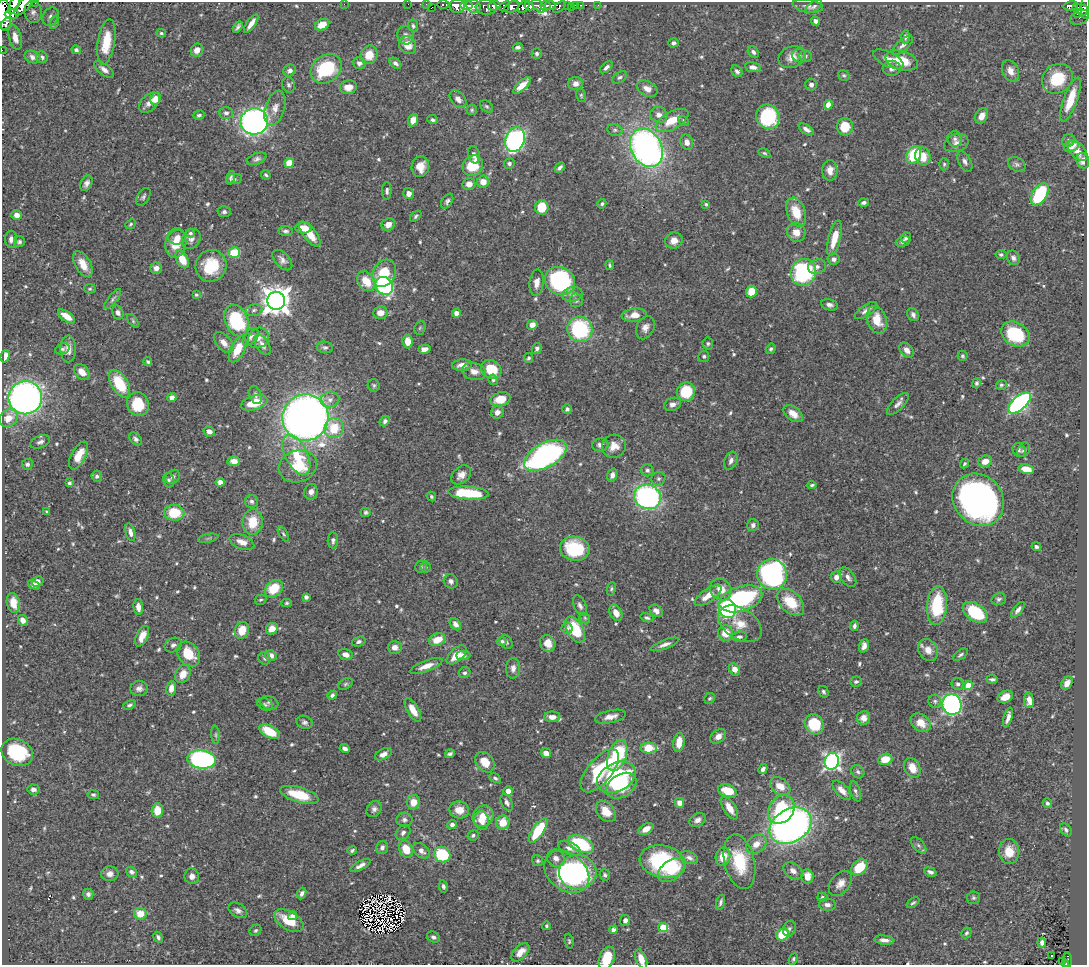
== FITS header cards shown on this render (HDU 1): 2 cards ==
NAXIS1  =                 1085
NAXIS2  =                  963

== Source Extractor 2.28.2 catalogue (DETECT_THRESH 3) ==
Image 1085 x 963 px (HDU 1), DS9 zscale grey, 1 PNG px = 1 image px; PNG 1089 x 967 px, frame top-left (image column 1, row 963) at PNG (2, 2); each listed source drawn as its Kron ellipse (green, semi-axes under 4 px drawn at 4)
Background 0.493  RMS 0.012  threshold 0.0363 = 3 sigma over >= 5 px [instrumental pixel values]
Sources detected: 663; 2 with non-positive FLUX_AUTO (blend fragments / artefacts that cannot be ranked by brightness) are neither listed nor drawn; of the other 661, the 500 brightest by FLUX_AUTO listed and drawn (161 fainter detections omitted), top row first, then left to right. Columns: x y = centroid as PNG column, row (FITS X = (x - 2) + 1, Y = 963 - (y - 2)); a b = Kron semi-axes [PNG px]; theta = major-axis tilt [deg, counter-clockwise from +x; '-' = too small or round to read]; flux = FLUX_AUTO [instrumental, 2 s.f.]
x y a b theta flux
35 3 3 2 - 11
344 4 2 2 - 82
408 4 2 2 - 5
427 4 3 2 - 5.3
443 4 6 3 0 27
14 5 10 4 63 140
466 5 6 4 2 160
550 5 5 3 - 130
567 5 3 3 - 30
576 5 3 3 - 15
581 5 3 2 - 4.5
598 5 2 2 - 2.9
23 6 12 5 46 550
457 6 8 7 - 460
473 6 7 6 - 130
494 6 6 4 15 170
505 6 6 4 42 140
529 6 4 4 - 190
539 6 8 5 -48 190
545 6 5 4 - 220
808 6 15 6 -8 3.6
814 6 9 5 33 2.2
1070 6 7 4 11 72
432 7 3 2 - 3.5
486 7 10 7 -3 250
512 7 8 5 32 190
524 7 7 4 48 300
559 7 8 3 40 30
571 7 2 2 - 3.1
1076 7 3 2 - 2.4
1086 7 12 4 87 83
1083 11 6 4 61 110
33 12 11 8 -79 3.8
12 14 7 4 2 160
1077 14 2 2 - 14
4 15 16 7 -86 600
51 17 9 7 63 3.8
1079 17 10 7 31 51
816 21 4 4 - 3.7
55 22 7 4 71 1.5
6 23 6 3 57 61
251 23 11 4 55 6
322 25 7 5 27 11
413 26 6 5 - 1.8
238 27 6 3 59 1.9
161 33 4 3 - 1.5
406 35 9 8 - 3.8
15 37 13 6 -75 6.5
905 37 6 4 85 2.4
106 42 23 8 81 24
673 43 5 4 - 2.6
408 45 9 8 - 11
903 45 12 5 42 3.7
518 47 5 4 - 2.4
2 50 2 2 - 2.1
76 50 5 4 - 2.1
197 50 7 6 - 5.6
753 52 6 5 - 2.4
537 53 5 5 - 1.8
369 55 9 8 - 13
799 55 7 7 - 2.3
805 56 6 6 - 1.9
32 57 8 6 -27 3
42 57 6 5 - 2.1
792 57 14 10 24 8.2
888 59 16 7 -26 6.8
902 61 17 9 -16 22
359 63 6 6 - 3.8
395 63 7 4 -39 2.7
606 67 7 4 42 2.6
753 67 8 5 -9 4.6
892 68 9 7 8 4.1
104 69 12 5 -36 4.4
326 69 17 13 37 53
290 70 6 5 - 2.9
737 71 6 5 - 2.3
1010 71 11 8 -65 6.6
844 75 6 5 - 1.4
620 77 8 5 34 1.9
1057 79 16 14 38 29
576 84 7 6 - 4.9
288 85 8 6 -72 2.2
522 85 11 5 43 9.1
811 85 6 6 - 3.1
348 87 8 6 10 7.4
647 89 11 7 -28 6.1
581 95 7 5 -76 1.3
155 99 6 5 - 12
458 99 10 6 -47 4.6
1070 99 23 7 70 19
149 103 12 7 42 6.4
828 105 5 4 - 7.3
487 106 7 5 -39 1.6
275 108 18 9 73 8.1
472 110 5 5 - 1.3
226 113 7 6 - 2.8
199 115 6 4 17 1.8
659 115 9 7 -25 5.1
981 116 8 6 61 8
768 117 13 11 -55 63
413 120 6 5 - 6.2
433 120 5 4 - 1.7
672 120 18 8 29 18
254 121 13 13 - 320
683 121 6 4 -45 1.3
845 127 8 8 - 20
806 129 8 4 -33 3.7
615 130 7 6 - 2.1
955 139 7 7 - 3
515 140 12 9 69 200
1068 140 7 6 - 3
687 142 8 6 -67 4.9
956 143 12 8 18 4.8
1071 146 8 5 20 8.2
646 148 20 15 -62 320
1077 151 12 7 -47 7.2
764 153 6 4 -26 1.3
474 155 9 6 -76 3.5
914 155 9 7 67 41
923 156 9 7 -73 14
257 159 10 5 21 2.7
1083 161 8 6 -73 5.1
965 162 11 6 -62 3.4
289 163 5 4 - 13
509 164 5 5 - 2.3
944 164 6 5 - 1.4
1017 164 9 7 -32 2.6
473 166 11 9 42 24
420 167 10 8 79 11
560 167 6 3 45 2.3
830 170 10 7 90 6.9
266 175 5 4 - 1.4
231 178 7 4 76 1.6
234 179 8 5 8 1.6
483 182 6 6 - 10
86 183 8 5 62 3.2
469 184 6 6 - 6.3
387 191 9 5 87 2.2
409 194 6 5 - 4.8
1040 194 12 7 57 61
143 197 10 6 58 2.1
447 201 8 5 57 2
864 202 5 4 - 2.4
602 204 5 4 - 1.4
706 204 4 4 - 1.3
542 207 7 6 - 21
224 212 6 5 - 1.9
796 212 15 9 -71 20
17 215 5 5 - 6.3
416 216 7 4 44 1.5
131 224 5 4 - 1.3
388 224 7 6 - 6.2
303 228 8 5 -2 12
286 231 7 5 -7 2.1
796 232 10 9 - 8.8
190 233 4 4 - 1.5
310 234 15 6 -52 15
177 237 9 7 8 5.3
906 237 5 5 - 3
834 238 18 6 75 16
11 239 8 6 88 3.4
191 239 11 8 54 4
674 240 9 8 - 8.5
903 241 7 5 23 2.6
19 242 6 5 - 1.8
176 243 15 10 82 15
234 253 6 5 - 31
1001 254 5 4 - 1.7
1013 258 7 6 - 3
182 259 9 6 -64 14
834 259 6 5 - 3
282 260 12 7 -47 4.5
83 264 14 7 -60 10
610 265 5 3 - 1.3
211 266 16 15 - 32
817 267 9 7 19 3.6
156 268 6 5 - 4.6
803 272 13 12 - 99
384 273 14 11 60 26
366 281 11 8 -53 16
560 281 15 13 -30 110
537 283 13 7 83 6.2
384 286 9 8 - 160
90 289 6 4 3 1.3
751 291 6 5 - 17
572 294 10 7 11 3.9
196 295 4 4 - 1.3
113 299 12 4 51 2.3
576 300 7 7 - 2.4
276 301 9 9 - 1100
829 305 8 5 -14 3.4
254 310 8 5 12 2.3
866 311 13 5 34 4
118 313 7 5 -65 3.3
380 313 7 6 - 8.1
456 313 4 4 - 6
634 315 13 6 7 8.4
913 315 7 5 -58 2.8
67 316 10 5 -35 8.6
236 320 16 11 -68 68
877 320 14 9 -72 16
133 321 8 4 -55 1.3
532 325 5 5 - 6.3
420 328 7 5 68 1.3
645 328 12 8 64 5
580 329 13 12 - 78
1015 334 15 11 -30 46
251 337 10 6 49 3.1
258 338 11 9 39 6.3
408 341 7 5 -84 10
224 343 12 7 -49 6.8
708 343 6 5 - 1.5
263 345 11 6 -58 5.5
325 347 8 5 -10 2
537 348 6 5 - 2.5
62 349 7 5 19 1.8
68 349 13 8 90 6.8
238 349 14 7 63 19
424 349 6 4 16 4.8
771 349 5 4 - 1.7
907 350 8 6 -48 4.9
5 356 6 4 73 6
704 356 5 5 - 1.5
962 356 5 5 - 1.5
529 358 5 4 - 1.5
148 362 4 3 - 1.5
462 365 10 5 4 6.3
491 369 10 8 -34 24
474 371 12 8 -14 5.9
82 372 9 6 -47 8.9
493 380 5 4 - 1.5
976 383 5 4 - 1.9
119 384 15 8 -58 34
374 385 6 6 - 1.5
1001 385 5 5 - 1.5
686 392 9 9 - 35
256 395 9 6 -71 2.8
172 397 4 4 - 4.2
25 398 16 16 - 410
330 399 9 7 14 4
501 399 10 7 15 14
254 403 13 7 16 22
1019 403 14 7 41 200
138 404 12 11 - 28
672 404 9 6 20 4
898 404 14 6 45 4
567 409 5 4 - 2.1
497 412 7 6 - 5
793 414 11 6 -39 9.1
305 417 23 23 - 700
8 418 10 8 36 9.7
385 421 6 4 48 2.1
334 428 10 9 - 22
209 431 5 5 - 4.6
136 439 7 5 -44 2.8
40 442 10 6 22 3.4
600 445 8 6 6 3.7
614 446 12 11 - 8.8
1019 450 7 6 - 1.6
1024 450 7 6 - 2.1
79 455 15 7 62 14
296 455 21 11 -63 24
545 455 23 12 28 200
234 461 6 5 - 6.1
731 461 9 6 68 3.4
985 461 7 5 22 8.3
27 464 5 5 - 2
965 464 5 4 - 1.3
298 466 19 15 20 28
1026 469 7 4 -13 12
647 470 6 6 - 2.3
461 475 11 8 42 5.7
612 475 7 4 73 3.6
97 476 5 5 - 2.3
173 477 8 6 43 3
658 479 7 6 - 2.3
169 480 7 5 -74 1.7
220 482 4 4 - 5.3
69 483 3 3 - 2.1
812 485 4 3 - 1.5
311 492 8 6 79 4.6
468 493 20 6 -4 47
431 496 5 4 - 1.4
647 497 13 12 - 170
978 500 28 24 -49 360
252 501 6 6 - 2.4
47 512 4 3 - 1.4
366 512 5 4 - 1.8
174 513 10 8 -6 30
253 522 13 10 86 20
753 525 6 5 - 2.9
130 532 9 4 -76 4.1
283 534 8 4 -60 1.4
208 538 10 3 11 1.6
333 540 8 5 89 2.4
242 542 13 6 -21 7
1036 547 5 3 - 1.8
575 549 15 12 -10 49
421 567 6 6 - 1.5
426 567 5 5 - 1.5
772 574 15 15 - 190
836 577 5 5 - 4.9
848 577 11 6 -55 4
38 581 6 5 - 4.7
451 581 7 6 - 3.1
34 585 6 4 -30 3
274 589 10 7 44 24
611 589 7 4 80 1.4
721 590 11 10 - 11
708 596 15 6 35 11
306 597 4 4 - 3.3
741 599 22 12 17 110
999 599 7 5 17 2.1
261 600 6 5 - 1.3
791 602 16 10 -44 25
13 603 10 6 -80 10
287 603 5 4 - 1.3
580 606 11 6 -64 3.2
937 606 19 10 85 44
138 607 7 5 -85 6.3
727 609 9 8 - 110
1018 610 9 4 51 3
656 611 7 5 -39 4.2
975 612 14 8 -35 42
616 613 8 6 -63 7.9
585 618 6 4 -47 1.3
647 618 7 4 -16 1.8
23 620 5 5 - 4.7
455 624 7 4 -50 3.8
740 624 24 15 -34 15
854 626 5 4 - 2
567 628 5 5 - 2.2
272 629 6 5 - 7.4
575 629 14 8 -61 35
242 630 8 7 - 17
726 633 8 7 - 13
142 636 11 5 65 9.8
739 637 8 5 5 2.4
437 640 8 6 20 14
502 641 5 4 - 2.1
359 642 7 5 19 2.1
506 642 7 5 -47 2
548 643 9 7 -66 8.1
665 644 15 4 20 4.1
173 645 9 7 26 3.3
864 646 7 5 70 4.3
395 647 7 6 - 5.4
928 650 11 9 -58 7.9
188 654 13 10 -52 24
346 655 7 5 -15 4.6
457 655 12 6 43 13
463 655 7 5 1 2.8
961 655 8 4 37 1.9
271 656 6 5 - 5.1
264 658 6 5 - 1.6
426 666 17 5 21 8.1
513 668 10 7 87 4.9
735 669 6 5 - 8.5
465 673 6 5 - 2.1
183 674 10 7 60 9.6
992 679 5 3 - 1.9
856 682 6 5 - 1.6
1067 683 7 5 57 3.8
345 684 8 5 27 1.6
958 684 6 6 - 2.6
968 686 4 4 - 19
171 688 7 5 83 6.2
139 689 9 7 5 4.1
823 692 6 4 -59 1.9
332 695 5 4 - 2
1005 697 8 5 26 8.4
710 698 6 5 - 1.4
1029 700 8 4 -84 5.5
935 701 6 6 - 2
269 703 9 6 -16 2.3
265 704 8 6 -28 1.7
952 704 10 9 - 200
130 705 7 4 21 1.9
413 710 13 5 -60 10
552 717 8 5 0 5.2
610 717 16 6 12 6.4
1008 717 10 4 74 4.5
863 718 7 6 - 4.9
305 722 8 6 -19 2.5
921 723 11 8 -39 12
814 724 10 9 - 35
270 731 11 6 -28 23
216 735 9 3 -86 1.4
718 736 9 6 37 5.7
679 742 9 5 82 11
345 748 5 4 - 3.4
649 748 8 5 2 21
17 752 16 13 -26 49
546 753 5 5 - 5.5
383 754 9 5 27 4.9
450 754 5 3 - 1.7
617 755 16 9 69 59
202 759 14 9 -6 200
885 759 7 5 17 14
832 761 8 7 - 260
485 762 11 8 -51 12
912 768 10 7 -63 10
763 769 5 4 - 2.9
600 771 26 12 50 62
858 772 7 6 - 1.9
616 777 20 14 28 92
495 778 6 4 -28 1.7
621 786 16 11 33 29
780 786 11 7 -33 10
33 789 6 5 - 3.2
842 790 12 6 -47 6
508 791 5 4 - 6.5
727 791 10 6 -19 19
855 791 10 5 -73 2.3
93 795 6 4 -13 1.5
299 795 20 7 -16 27
413 802 7 6 - 10
507 802 9 5 -65 2.6
679 803 5 5 - 5.7
1047 803 5 4 - 1.5
729 808 13 6 -58 9.4
374 809 9 7 54 3
781 809 15 12 53 57
157 810 7 5 87 14
459 810 10 8 -11 10
606 811 12 8 -48 13
483 816 11 10 - 16
404 820 8 7 - 2.7
697 820 8 6 31 4.1
481 821 9 7 -80 6.7
503 823 7 6 - 15
452 824 5 4 - 3
790 826 22 16 31 370
646 829 8 5 31 7.6
1066 830 7 5 -53 2
538 831 14 6 56 39
403 833 8 6 46 2.9
473 835 5 5 - 1.7
581 844 13 7 -24 59
756 844 11 8 36 7.6
919 845 10 5 -48 2.3
382 848 7 5 78 2.6
569 848 12 6 -23 4
406 849 9 6 -65 15
352 850 5 4 - 1.4
421 851 10 6 -41 4.1
1009 852 12 10 -89 14
442 855 8 7 - 49
723 857 9 7 75 13
556 858 9 8 - 5.3
689 858 9 6 -21 3.1
538 861 6 5 - 1.4
663 862 23 16 -12 81
740 862 28 15 -77 35
360 865 11 4 29 4.1
859 867 9 6 42 26
671 870 15 9 38 17
793 871 10 7 -36 4.7
131 872 6 5 - 2.4
567 872 25 18 -39 110
578 872 18 17 - 74
930 872 6 4 -19 2.3
110 874 8 7 - 4.5
605 875 6 5 - 1.8
192 876 8 7 - 3.5
807 876 7 6 - 9
840 883 14 9 51 7.3
443 886 6 4 -79 2.1
302 893 6 4 65 2.7
88 894 5 5 - 2.5
822 897 5 4 - 1.3
973 898 6 6 - 1.8
720 902 7 4 74 2
913 903 7 3 36 1.6
827 905 8 6 -3 4.5
238 910 10 6 -31 3.6
140 914 6 6 - 14
292 916 5 4 - 2.5
625 920 5 5 - 3.6
289 921 16 9 -30 21
546 926 4 3 - 1.3
663 927 5 4 - 34
789 929 8 6 68 2.3
256 930 6 5 - 1.7
614 930 4 4 - 4.6
966 933 6 4 59 1.5
783 935 6 5 - 27
158 937 6 4 -59 1.8
433 937 7 5 -29 2.5
884 940 10 4 -7 4.5
569 941 7 4 -83 1.4
1042 943 5 4 - 2.8
520 952 11 6 47 9.4
1051 956 2 2 - 2.3
607 958 12 7 68 25
641 959 10 5 -68 11
793 959 6 4 64 1.5
1068 960 7 3 -90 43
1063 962 4 3 - 17
1065 964 3 3 - 20
At the frame edge (FLAGS 8, measured only in part): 9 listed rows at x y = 35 3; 14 5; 23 6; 1086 7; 4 15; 2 50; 607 958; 641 959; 1065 964
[161 fainter detections neither listed nor drawn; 2 non-positive-flux detections neither listed nor drawn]